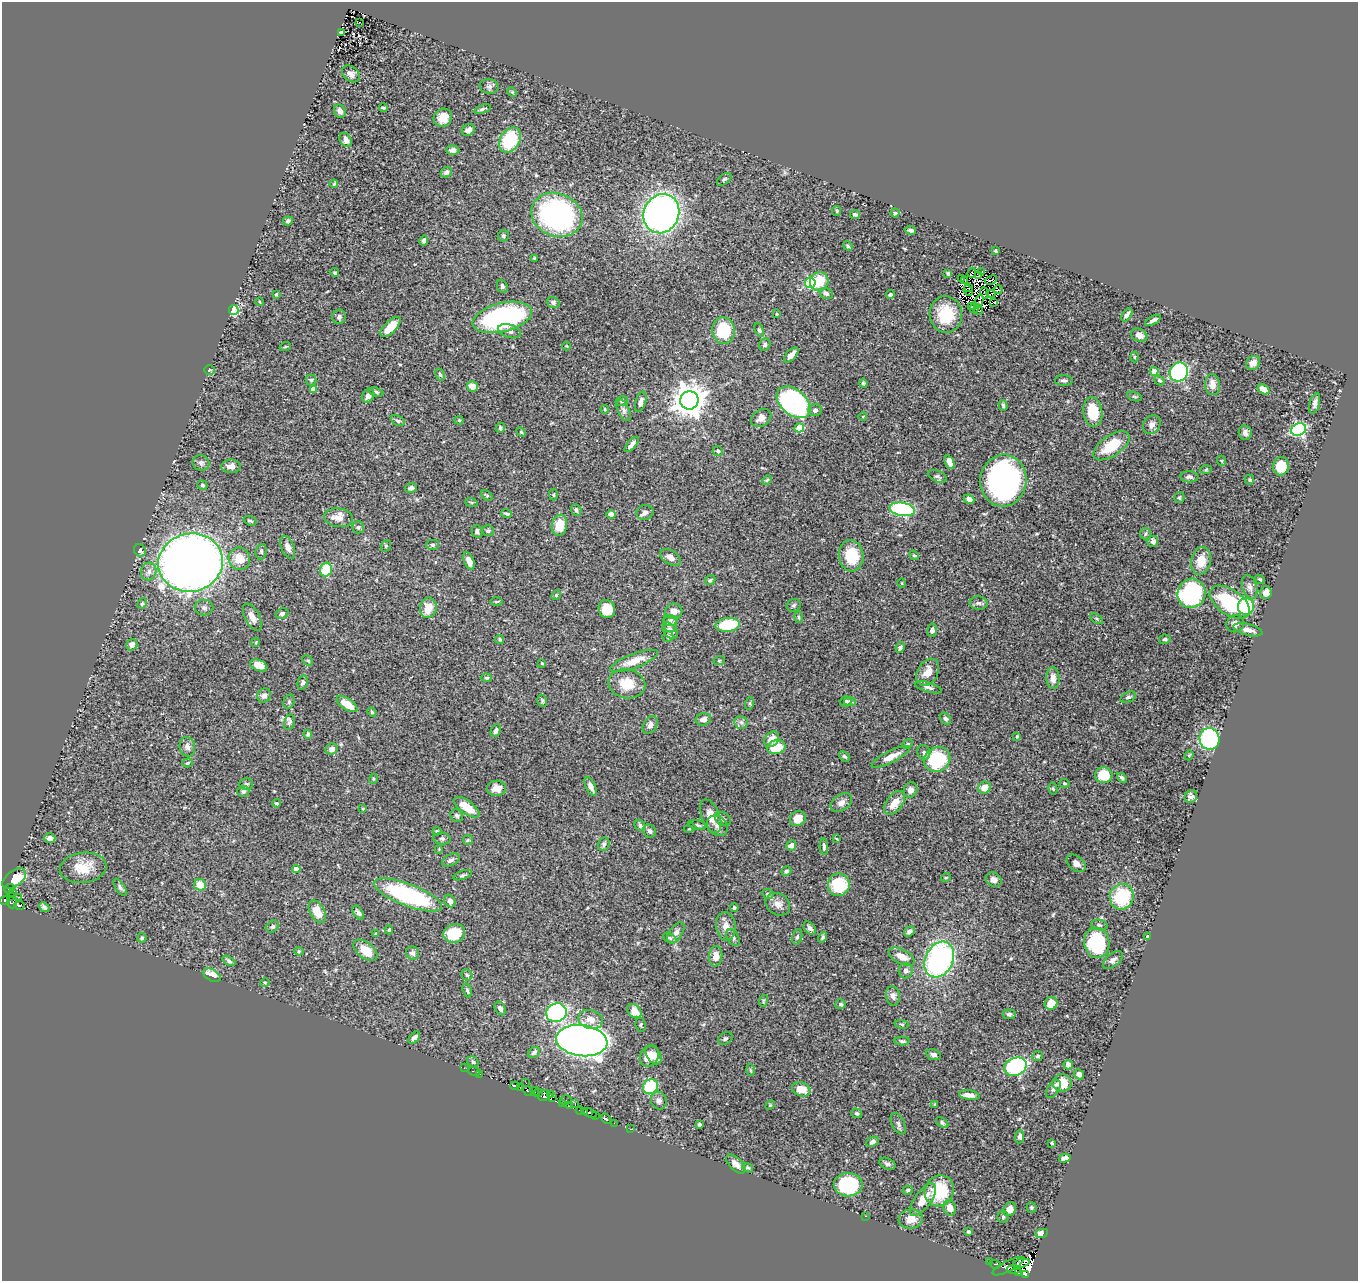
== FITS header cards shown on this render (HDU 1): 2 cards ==
NAXIS1  =                 1356
NAXIS2  =                 1279

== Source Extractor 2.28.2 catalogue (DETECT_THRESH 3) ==
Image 1356 x 1279 px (HDU 1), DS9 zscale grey, 1 PNG px = 1 image px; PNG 1360 x 1283 px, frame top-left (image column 1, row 1279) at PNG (2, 2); each listed source drawn as its Kron ellipse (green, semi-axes under 4 px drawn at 4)
Background 0.452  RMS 0.022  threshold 0.0651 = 3 sigma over >= 5 px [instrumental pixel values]
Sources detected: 419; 12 with non-positive FLUX_AUTO (blend fragments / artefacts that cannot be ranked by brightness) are neither listed nor drawn; the other 407 listed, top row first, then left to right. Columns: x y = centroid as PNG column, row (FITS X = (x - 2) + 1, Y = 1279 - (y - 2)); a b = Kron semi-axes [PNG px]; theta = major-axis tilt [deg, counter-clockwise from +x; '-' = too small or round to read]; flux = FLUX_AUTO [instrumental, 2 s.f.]
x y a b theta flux
359 22 2 2 - 0.91
341 32 3 2 - 1.8
351 74 10 7 -39 6.3
489 86 9 7 -10 4.5
512 92 5 4 - 1.5
383 108 4 3 - 1.7
482 109 8 3 18 2.6
340 111 7 5 -61 6.2
443 118 9 8 - 13
468 130 7 5 34 6.6
346 140 7 5 -58 7.9
510 140 13 10 57 84
453 150 6 5 - 6.1
446 172 6 5 - 4.4
724 179 8 5 37 2.8
334 184 4 3 - 1.6
837 211 5 4 - 1.9
895 213 4 4 - 1.8
661 214 20 17 65 680
557 215 26 21 -21 290
855 215 5 4 - 3
288 221 5 4 - 2.8
910 230 6 3 -10 3.8
503 236 6 5 - 3
424 240 5 4 - 3.6
848 246 5 4 - 2
995 251 4 3 - 1.8
534 258 4 3 - 1.7
982 272 3 2 - 2.3
335 273 4 4 - 2.6
948 273 4 3 - 2.4
972 273 5 2 - 2.2
979 275 2 2 - 0.61
962 279 3 2 - 0.93
991 280 6 2 25 2.2
819 281 10 9 - 43
965 281 4 2 - 2.3
810 283 5 5 - 100
502 286 7 5 -66 4
969 287 4 2 - 0.77
998 289 4 2 - 1.4
968 291 5 2 - 0.35
826 293 7 5 -20 4.3
984 293 5 2 - 1.7
276 294 4 3 - 1.5
991 294 4 2 - 1.1
890 295 4 4 - 3.6
979 301 6 2 71 1.6
260 302 4 3 - 1.5
553 302 6 5 - 4
993 302 4 2 - 1.4
971 307 4 2 - 0.09
974 308 5 2 - 1.5
234 310 5 5 - 110
979 311 4 2 - 1.6
777 314 3 2 - 1.2
946 314 18 16 -81 53
1127 315 7 4 55 4.7
339 317 7 6 - 3.6
502 317 30 14 14 260
1153 320 9 3 29 4.6
390 327 13 6 46 27
724 330 13 11 -87 72
759 330 7 4 -68 2
509 331 12 6 -17 6.3
1139 335 8 6 -26 8.3
765 345 7 5 57 3.1
567 346 4 3 - 1
285 347 5 3 - 1.3
791 355 9 5 46 8
1134 357 5 3 - 1.7
1253 363 8 6 44 8.8
209 370 5 4 - 1.6
1154 371 4 4 - 19
1179 372 10 9 - 190
440 374 6 4 -62 2.3
311 380 5 5 - 2.6
1064 380 9 5 -2 3.6
1159 380 5 4 - 2.4
863 383 4 4 - 2.7
1212 385 10 7 -85 12
472 386 5 5 - 12
313 389 4 4 - 9.4
1263 389 6 4 -31 13
376 392 7 4 -19 2.4
368 396 7 5 56 8
1134 396 8 3 -19 2.1
689 400 9 9 - 2600
622 401 6 5 - 2.4
641 402 10 5 73 5.7
794 402 19 12 -40 310
1315 403 10 5 75 5.8
1003 405 5 4 - 2.6
605 409 4 3 - 1.5
624 410 11 6 -66 4.9
815 410 6 6 - 4.5
1093 412 15 9 -83 44
863 416 4 3 - 1
761 418 11 8 31 9.1
459 420 4 4 - 1.6
398 421 7 5 -27 2.8
1152 425 10 8 52 7.7
500 428 5 4 - 2
799 428 5 4 - 36
1299 430 8 6 22 260
521 432 6 3 -45 1.6
1245 433 7 6 - 5.3
632 444 9 4 48 5.6
1112 446 21 10 35 47
718 451 5 4 - 3.3
1222 461 5 3 - 1.4
949 462 7 4 -68 12
201 463 8 7 - 4.9
231 466 10 7 0 10
1281 466 9 7 80 33
1206 470 5 3 - 1.4
937 476 10 5 -24 3.4
1189 477 9 5 -3 4.4
767 480 5 3 - 1.5
1249 480 5 4 - 1.8
1003 481 26 23 83 360
202 485 5 4 - 2.7
411 488 6 5 - 4.5
553 495 6 4 -89 1.9
487 496 6 4 -38 1.9
1179 497 5 5 - 2.1
969 499 5 4 - 7.4
471 502 6 4 -19 1.7
902 509 13 6 -10 200
576 510 6 5 - 3.5
645 512 8 7 - 5
506 514 6 3 -21 2.1
611 514 4 4 - 19
339 518 14 9 -7 13
250 521 6 3 -18 2
559 525 10 7 80 29
358 527 6 5 - 3.1
477 531 6 5 - 4.7
488 531 6 5 - 2.5
1145 534 5 5 - 2.5
1153 542 5 5 - 5.6
433 545 6 5 - 2.6
386 546 6 4 69 1.9
288 547 12 6 -67 7.4
140 550 6 5 - 5
261 552 7 5 80 3
914 555 5 4 - 1.9
851 556 16 12 -83 47
670 557 11 7 -32 7.6
239 559 11 10 - 25
469 561 9 5 -68 10
1201 561 14 9 78 24
191 563 32 29 15 1500
326 570 7 5 73 56
149 571 9 7 70 7.4
1260 579 5 3 - 2.1
710 580 5 4 - 2.1
902 583 5 3 - 1.1
1250 587 12 7 -75 7.9
1191 593 15 14 - 190
1266 593 6 5 - 11
556 595 5 4 - 1.7
496 601 6 3 1 1.6
1230 602 23 12 -35 110
142 603 6 4 63 2
978 603 9 6 -1 4
794 605 7 6 - 3
1246 607 8 8 - 110
204 608 9 8 - 4.8
428 608 10 8 77 20
607 609 9 8 - 27
674 611 8 7 - 9.4
282 614 6 5 - 3.7
252 617 15 7 -62 13
799 617 5 3 - 1.6
1097 619 7 4 -31 2.2
670 620 7 5 -5 3.9
670 624 8 7 - 5.4
1235 624 9 8 - 8.5
727 625 12 7 6 62
932 630 6 5 - 4.1
1248 630 15 5 -14 10
670 631 9 6 -52 9.6
668 636 5 5 - 2.9
500 639 4 4 - 2.3
1165 639 6 4 12 2.9
256 642 5 3 - 1.2
132 645 6 5 - 6.4
900 648 5 4 - 3.2
308 660 6 4 -46 2
634 661 25 7 20 22
719 661 6 3 19 1.6
542 663 4 3 - 1.1
259 665 9 5 -23 15
928 672 14 10 60 18
486 678 5 4 - 2.1
1053 678 11 6 -87 9.5
303 682 7 5 76 3.2
627 684 18 14 -11 34
928 687 14 4 -17 4.5
264 696 7 6 - 5.8
1128 697 8 5 20 2.8
542 701 6 4 -72 2.3
850 701 6 4 -9 2.6
289 702 7 5 72 3
845 702 6 5 - 3.4
750 703 6 4 72 2
347 704 12 5 -34 26
372 712 5 4 - 1.8
703 719 8 6 13 7.8
946 719 6 5 - 3
289 722 8 5 78 3.7
741 722 7 6 - 4.5
650 725 9 6 58 6.1
496 731 7 4 63 3.8
308 734 4 3 - 2.6
1017 736 3 3 - 1.2
772 739 8 6 48 14
1209 739 11 10 - 160
908 744 5 4 - 2.3
187 747 10 7 -76 6.1
776 747 9 6 14 41
332 749 6 5 - 7.9
924 752 7 6 - 3.8
1189 755 5 4 - 1.8
845 756 6 4 -37 2.8
891 757 21 6 27 16
937 759 14 12 30 99
187 763 5 4 - 2.2
1104 775 9 8 - 34
1122 778 6 4 -44 3.1
373 779 5 3 - 1.4
1065 783 5 4 - 1.7
246 784 7 5 0 3
590 786 10 5 -64 7.1
496 788 9 7 3 14
985 788 6 6 - 18
1053 789 6 4 -76 2
910 790 8 6 70 7.1
243 791 6 5 - 3.2
1191 797 7 6 - 5.1
277 803 4 3 - 2.1
841 803 12 8 34 8.6
895 803 13 8 52 18
467 807 15 6 -36 28
363 809 3 3 - 1.4
457 816 7 6 - 3.2
711 816 18 9 -68 22
723 819 8 6 -34 4.6
798 819 8 7 - 18
640 825 6 5 - 4.1
697 825 9 5 -10 3.5
717 826 11 9 -45 8.6
690 828 6 3 28 1.7
437 831 4 4 - 2.1
650 831 7 6 - 4.5
50 838 5 5 - 6.3
836 838 4 2 - 0.97
442 839 9 6 -6 3.2
468 840 5 5 - 1.8
604 844 7 5 68 3.8
791 845 5 5 - 7.9
824 847 8 4 -88 3.4
439 849 4 4 - 1.2
451 860 9 5 27 4.7
1076 863 11 7 -40 8.2
83 868 23 15 7 33
296 869 4 4 - 10
786 871 5 4 - 2.8
463 875 10 3 19 2.5
946 877 5 3 - 1.3
14 879 14 7 38 79
994 880 8 7 - 7.8
200 885 6 5 - 23
839 885 11 11 - 60
120 887 10 4 -56 3.5
10 889 5 4 - 6.5
13 893 3 3 - 6.1
768 894 6 5 - 2.4
408 895 36 11 -21 170
10 896 3 2 - 6.3
18 897 3 2 - 1.7
1122 897 13 12 - 79
5 900 5 3 - 65
450 901 6 5 - 6.6
12 902 6 5 - 28
778 904 13 10 -33 11
20 905 5 4 - 34
44 907 5 4 - 3.8
734 908 4 3 - 2.9
317 912 12 7 -60 22
358 913 8 4 -55 4.1
1099 925 8 5 -11 2.9
726 926 14 10 -83 13
273 927 7 5 41 3.3
810 928 7 5 -50 4.9
389 930 4 4 - 1.8
909 931 6 4 37 4.3
376 933 4 3 - 1.4
454 933 11 9 16 34
676 933 12 6 56 6.7
1147 936 3 3 - 1.8
797 937 7 5 78 3
823 937 5 4 - 2.7
142 938 4 4 - 2.2
669 938 7 4 -26 2.7
733 938 9 5 -62 4.2
1097 943 15 13 -78 110
365 950 14 8 -39 27
299 951 4 4 - 1.5
412 953 7 6 - 4.3
716 956 10 6 85 10
902 957 14 7 -27 15
939 959 18 14 64 320
1113 960 11 6 40 5.9
229 961 7 4 -31 3
906 971 8 7 - 5.1
212 975 9 5 -29 15
467 975 5 5 - 2.8
265 982 5 3 - 1.5
467 990 7 4 -73 2.6
893 996 10 7 -82 6.5
763 1001 6 3 72 1.8
1051 1003 6 6 - 20
841 1004 5 5 - 2.8
500 1008 7 5 -62 4.8
634 1011 8 6 -40 19
556 1013 10 9 - 320
1009 1014 6 5 - 3
591 1019 12 9 -15 13
902 1024 7 3 -9 1.7
641 1025 7 5 -79 2.4
414 1038 7 4 50 6.6
725 1039 8 5 31 3.2
582 1041 26 15 -7 1800
902 1041 8 4 -1 3
534 1053 6 5 - 3.9
654 1055 10 7 -55 16
934 1055 7 5 -16 4.7
649 1056 11 9 58 23
1038 1056 5 5 - 2.8
473 1062 6 5 - 2.4
1068 1065 5 4 - 8.7
1015 1067 12 8 21 190
464 1068 3 3 - 1.8
750 1070 6 4 -87 1.7
474 1072 6 3 -20 2.5
480 1074 2 2 - 1.8
1079 1074 5 5 - 5.8
526 1083 2 2 - 1.9
1062 1083 9 8 - 23
515 1086 4 3 - 54
650 1087 8 7 - 81
521 1088 3 2 - 5.4
801 1089 9 7 -22 19
1053 1089 10 5 57 4.6
528 1091 6 3 -33 21
535 1092 5 3 - 44
538 1092 4 2 - 17
544 1095 6 5 - 23
550 1095 3 2 - 4.8
969 1095 10 5 -9 8.7
553 1097 3 2 - 6
566 1100 6 5 - 1.6
659 1101 9 7 -68 5.6
562 1104 4 2 - 7
575 1104 2 2 - 4.5
935 1104 3 3 - 1.2
770 1105 5 4 - 1.5
570 1106 3 2 - 1.8
580 1110 4 3 - 9.4
584 1112 3 2 - 32
590 1113 7 3 -24 71
857 1113 5 4 - 2.1
595 1116 3 2 - 16
606 1118 6 3 -61 31
614 1123 2 2 - 3.2
942 1123 7 4 -40 2.6
898 1124 12 6 -63 5.1
699 1125 3 3 - 2.3
630 1129 3 2 - 3.3
1020 1137 7 4 84 3.6
872 1142 6 4 27 4.5
1052 1143 3 3 - 1.5
1065 1158 6 4 16 6.6
736 1164 12 6 -43 8.1
887 1164 8 5 -25 4.1
748 1168 5 4 - 2.2
848 1185 14 11 -1 130
908 1190 5 4 - 2.3
939 1191 16 14 61 61
923 1200 19 8 55 21
1031 1207 5 5 - 2.1
950 1208 8 6 -67 10
1010 1209 7 6 - 9.5
865 1216 3 2 - 20
1003 1217 6 6 - 2.6
911 1219 12 9 8 15
969 1232 3 3 - 2.1
1042 1233 6 4 10 11
989 1262 3 2 - 1.3
1021 1263 9 3 14 19
995 1264 6 3 -16 13
1008 1266 17 5 27 190
1014 1269 7 3 -1 32
1018 1273 3 3 - 58
1025 1274 4 3 - 79
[12 non-positive-flux detections neither listed nor drawn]